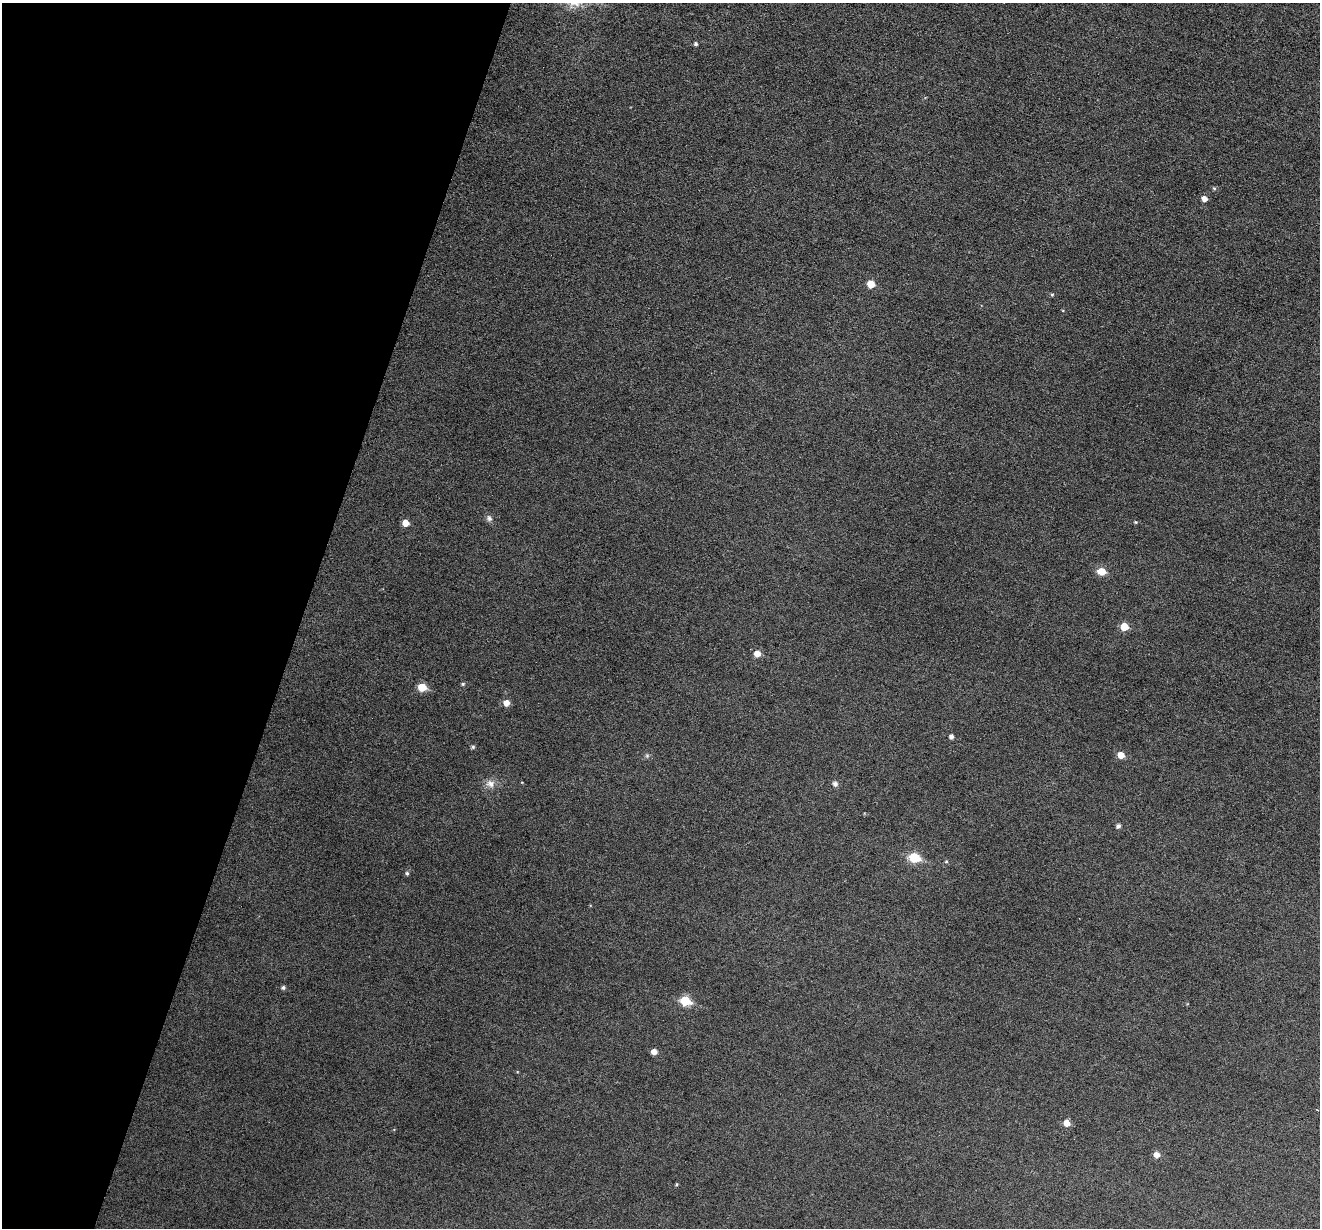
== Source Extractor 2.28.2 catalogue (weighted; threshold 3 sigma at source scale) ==
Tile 9 of 4 x 4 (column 1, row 3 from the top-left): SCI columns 4-1321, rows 1482-2707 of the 5274 x 5288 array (HDU 1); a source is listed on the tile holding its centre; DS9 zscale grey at full resolution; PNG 1322 x 1230 px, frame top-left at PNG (2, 3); no overlay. Shown black and unused: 23% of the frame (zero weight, under 3 of 6 exposures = <1% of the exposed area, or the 3 px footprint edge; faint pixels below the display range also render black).
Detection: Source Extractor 2.28.2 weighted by HDU 2 'WHT'; one run over the whole footprint, this tile lists its part. Background 0.0517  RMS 0.0057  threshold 0.0233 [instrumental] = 3 sigma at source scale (4.09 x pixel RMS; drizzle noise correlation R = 1.36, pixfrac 0.8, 0.05/0.05 arcsec/px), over >= 5 px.
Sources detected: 30; all 30 listed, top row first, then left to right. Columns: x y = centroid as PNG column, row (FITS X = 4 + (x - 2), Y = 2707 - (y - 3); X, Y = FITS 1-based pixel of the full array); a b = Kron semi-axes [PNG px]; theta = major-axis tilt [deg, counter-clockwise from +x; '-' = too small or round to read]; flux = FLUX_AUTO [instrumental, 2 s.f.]
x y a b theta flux
696 44 5 5 - 0.95
1214 188 5 5 - 0.7
1204 199 5 5 - 3
871 284 6 5 - 8.3
1052 295 5 4 - 0.67
489 518 9 8 - 1.8
1136 522 5 4 - 0.54
406 523 5 5 - 5.5
1101 571 7 6 - 8.4
1124 627 5 5 - 11
757 654 6 6 - 4.4
463 684 5 4 - 0.73
422 687 6 5 - 12
506 703 6 6 - 4
951 736 5 4 - 1.7
473 747 5 5 - 0.93
1121 755 6 5 - 5.4
647 756 6 5 - 0.97
490 784 12 10 -13 3.7
835 784 6 6 - 2
1118 826 5 5 - 1.7
914 857 6 6 - 24
946 861 5 4 - 0.71
407 873 5 5 - 0.9
283 987 5 5 - 1.1
685 1001 6 6 - 24
654 1052 5 5 - 3.7
1066 1123 6 5 - 4.7
1157 1155 6 6 - 3.3
676 1184 5 3 - 0.52